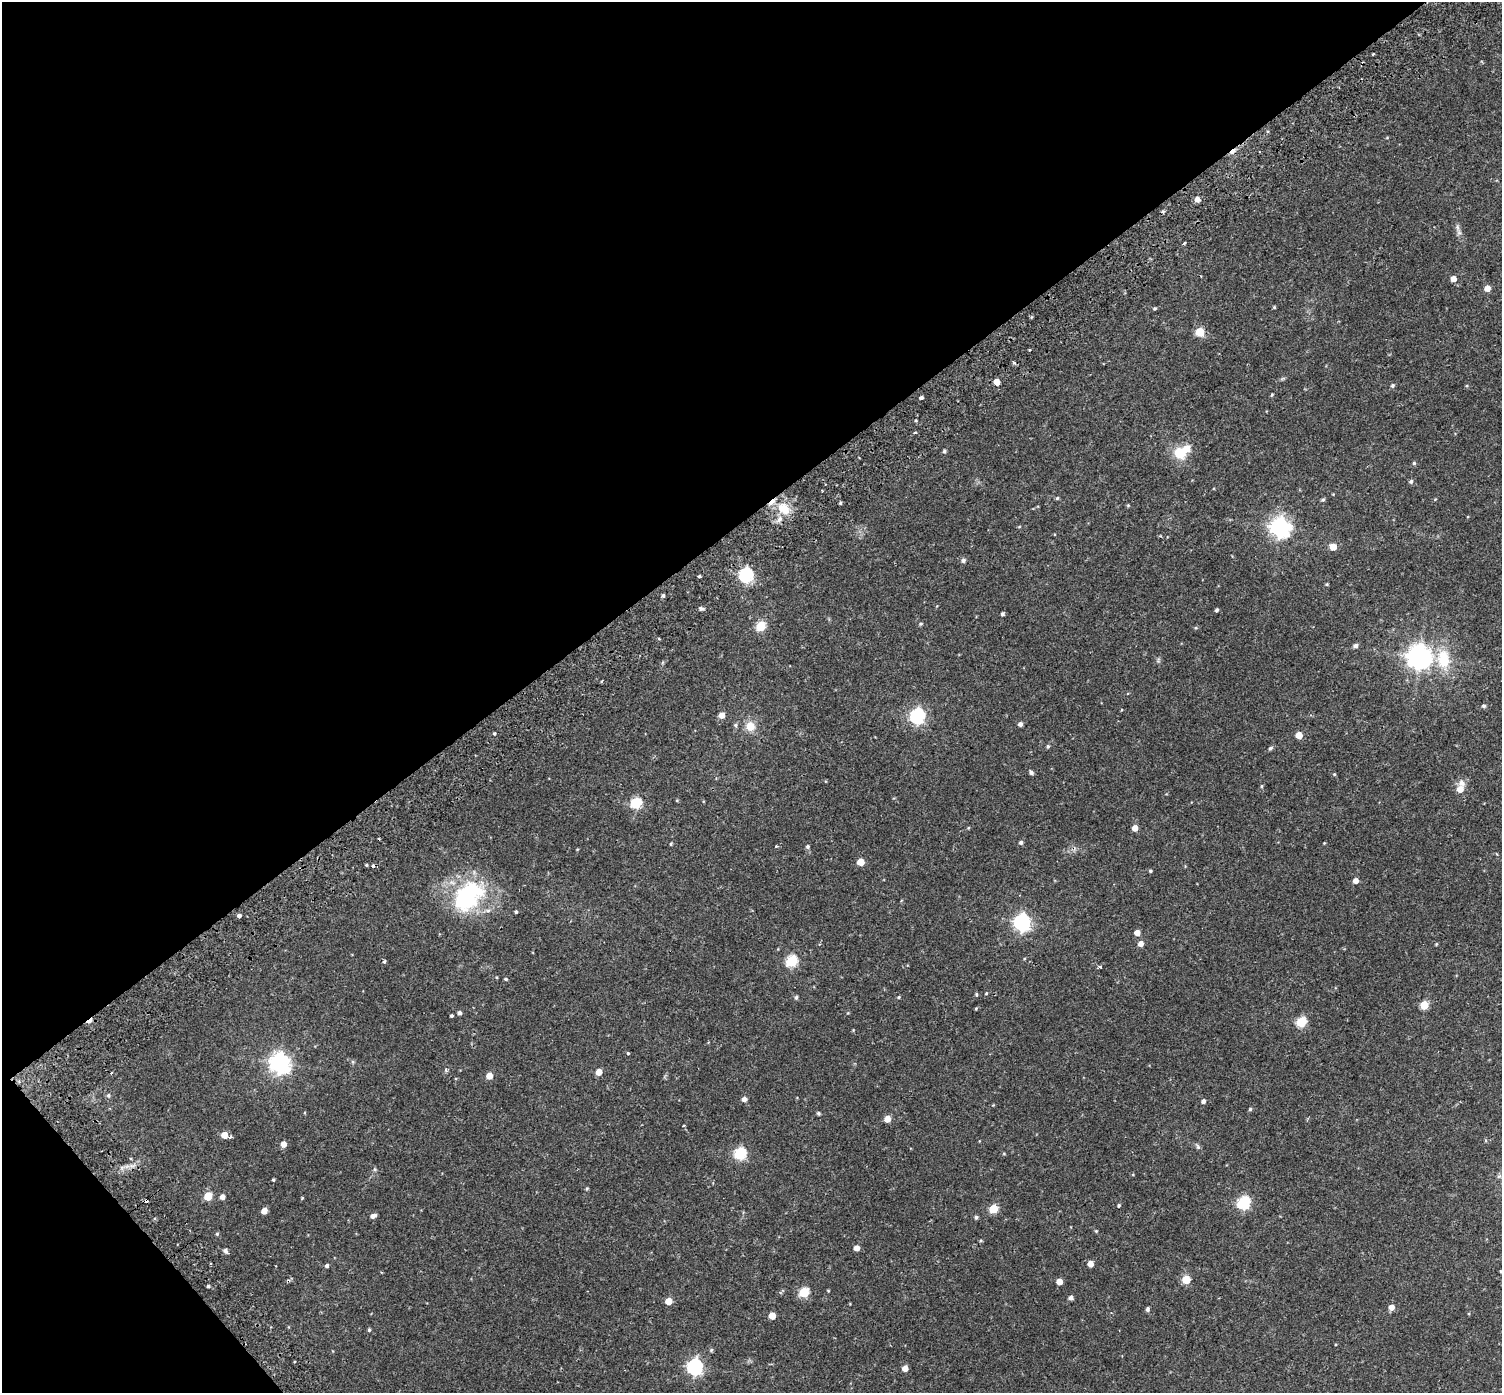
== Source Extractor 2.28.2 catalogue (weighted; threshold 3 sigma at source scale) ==
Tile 5 of 4 x 4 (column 1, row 2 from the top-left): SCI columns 70-1569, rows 3021-4411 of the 6143 x 6102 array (HDU 1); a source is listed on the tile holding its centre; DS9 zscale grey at full resolution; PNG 1504 x 1395 px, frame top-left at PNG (2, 2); no overlay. Shown black and unused: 39% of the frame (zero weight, under 2 of 3 exposures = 5% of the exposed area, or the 3 px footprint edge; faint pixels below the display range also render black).
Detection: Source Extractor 2.28.2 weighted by HDU 2 'WHT'; one run over the whole footprint, this tile lists its part. Background 0.0598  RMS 0.0046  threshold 0.0206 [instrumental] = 3 sigma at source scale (4.5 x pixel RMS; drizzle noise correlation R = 1.50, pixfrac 1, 0.0396/0.0396 arcsec/px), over >= 5 px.
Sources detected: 152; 1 inside a brighter object's white glare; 6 cosmic-ray / hot-pixel residue — not listed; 1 inside a brighter listed object's ellipse — not listed separately; the other 144 listed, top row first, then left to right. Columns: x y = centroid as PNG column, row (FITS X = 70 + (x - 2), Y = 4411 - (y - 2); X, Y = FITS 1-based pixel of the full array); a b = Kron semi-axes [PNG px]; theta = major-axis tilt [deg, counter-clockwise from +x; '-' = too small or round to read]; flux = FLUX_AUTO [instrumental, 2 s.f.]
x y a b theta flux
1373 54 3 3 - 1.2
1387 138 5 3 - 0.33
1197 199 5 5 - 2.2
1163 211 5 4 - 0.54
1457 227 11 5 -80 1.5
1184 243 3 2 - 1.2
1453 279 5 4 - 3.4
1487 288 5 5 - 3.3
1274 307 5 3 - 0.42
1155 308 4 4 - 0.53
1200 332 5 5 - 16
1030 350 3 3 - 0.94
1014 363 5 4 - 0.84
997 382 5 4 - 4.9
1393 385 6 5 - 0.81
1272 395 4 3 - 0.45
921 397 4 3 - 3
915 432 3 3 - 0.96
944 451 5 4 - 0.74
1180 454 19 14 -46 8
1414 463 5 5 - 0.6
1411 481 5 5 - 0.93
1057 498 5 4 - 0.51
1323 499 5 4 - 0.67
840 503 4 4 - 0.53
1128 505 5 4 - 0.45
784 509 21 14 -41 8.7
1019 527 5 3 - 0.34
1280 527 8 7 - 200
1333 547 5 5 - 5.6
963 560 6 5 - 1.1
746 575 6 6 - 73
699 576 3 3 - 1.1
1327 584 4 3 - 0.44
663 595 4 4 - 0.72
701 608 8 4 -14 0.86
1217 610 4 3 - 0.73
1002 614 4 4 - 0.72
921 624 5 4 - 0.57
761 626 6 5 - 20
659 639 4 3 - 0.47
1355 646 6 5 - 1.2
1419 657 8 8 - 370
1443 659 27 18 -86 15
1158 660 7 5 67 0.73
1484 706 5 5 - 0.8
1121 710 4 3 - 0.31
722 715 5 5 - 3.8
917 716 7 6 - 85
1020 724 4 4 - 1.5
735 725 6 5 - 0.7
750 726 13 12 - 4.9
494 734 3 3 - 0.58
1299 735 5 5 - 5.8
1048 746 6 4 90 0.63
1270 748 6 5 - 0.77
1031 773 5 4 - 1
1334 774 4 4 - 0.43
1462 783 10 9 - 2.3
1261 786 5 3 - 0.43
1460 789 6 6 - 3.9
636 803 6 5 - 34
1135 828 5 5 - 3.2
1021 842 4 4 - 0.88
1324 843 3 3 - 0.28
671 844 4 3 - 0.48
807 846 5 5 - 0.75
776 847 3 3 - 1.2
861 862 5 5 - 6.3
1150 871 4 4 - 0.53
1355 881 5 5 - 2.6
468 896 43 28 45 47
516 912 4 4 - 0.57
239 916 4 3 - 4.1
1022 922 7 7 - 130
1137 933 5 5 - 3.4
1141 944 5 5 - 2.8
1436 944 4 3 - 0.39
384 961 3 3 - 1.2
791 961 6 5 - 38
506 979 4 3 - 0.54
986 993 4 3 - 0.35
976 994 5 4 - 0.52
796 997 5 4 - 0.76
899 997 4 4 - 0.44
1424 1005 5 5 - 13
976 1008 4 3 - 0.39
459 1013 5 4 - 1.1
451 1016 3 3 - 1.2
1301 1022 5 5 - 26
628 1053 3 3 - 0.67
280 1063 7 7 - 240
446 1070 6 4 -89 0.64
599 1072 5 5 - 4.1
112 1073 3 2 - 0.92
489 1076 5 5 - 4.9
108 1095 6 6 - 0.83
744 1099 5 5 - 2
1203 1101 5 5 - 1.3
1250 1109 4 4 - 0.57
818 1113 4 4 - 0.65
887 1119 5 5 - 4.5
683 1125 4 3 - 0.45
224 1135 5 5 - 4.8
230 1136 3 3 - 1.9
284 1144 5 5 - 3.5
1198 1147 7 5 -71 0.84
740 1153 6 6 - 43
374 1169 6 4 -89 0.59
1499 1176 6 5 - 0.73
273 1180 4 3 - 0.5
587 1189 5 4 - 0.5
208 1196 5 5 - 11
222 1197 5 5 - 2
302 1198 5 3 - 0.41
146 1201 4 3 - 1.5
1243 1203 6 6 - 52
1119 1205 4 4 - 0.54
993 1209 5 5 - 15
264 1211 5 4 - 3.8
373 1216 7 5 23 1.6
976 1217 5 5 - 0.87
1096 1231 5 4 - 0.4
217 1234 5 4 - 0.54
981 1240 4 4 - 0.49
856 1248 5 5 - 3.2
225 1251 6 5 - 1.2
1090 1264 5 5 - 3.4
327 1266 5 5 - 0.84
1501 1271 4 4 - 0.43
1186 1279 5 5 - 11
1059 1282 4 4 - 4
208 1286 4 4 - 0.56
828 1290 5 3 - 0.3
804 1292 6 5 - 21
1071 1298 5 4 - 1.5
668 1301 5 5 - 5.8
1391 1307 5 5 - 3.2
1147 1309 5 4 - 0.92
772 1316 5 5 - 6.1
369 1330 4 4 - 0.54
711 1350 5 5 - 0.56
695 1367 7 6 - 110
905 1368 5 5 - 3.7
Overlapping masked pixels (flux is a lower limit): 1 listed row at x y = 146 1201
Isophote crosses this tile's border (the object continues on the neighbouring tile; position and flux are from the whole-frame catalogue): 1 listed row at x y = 1501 1271